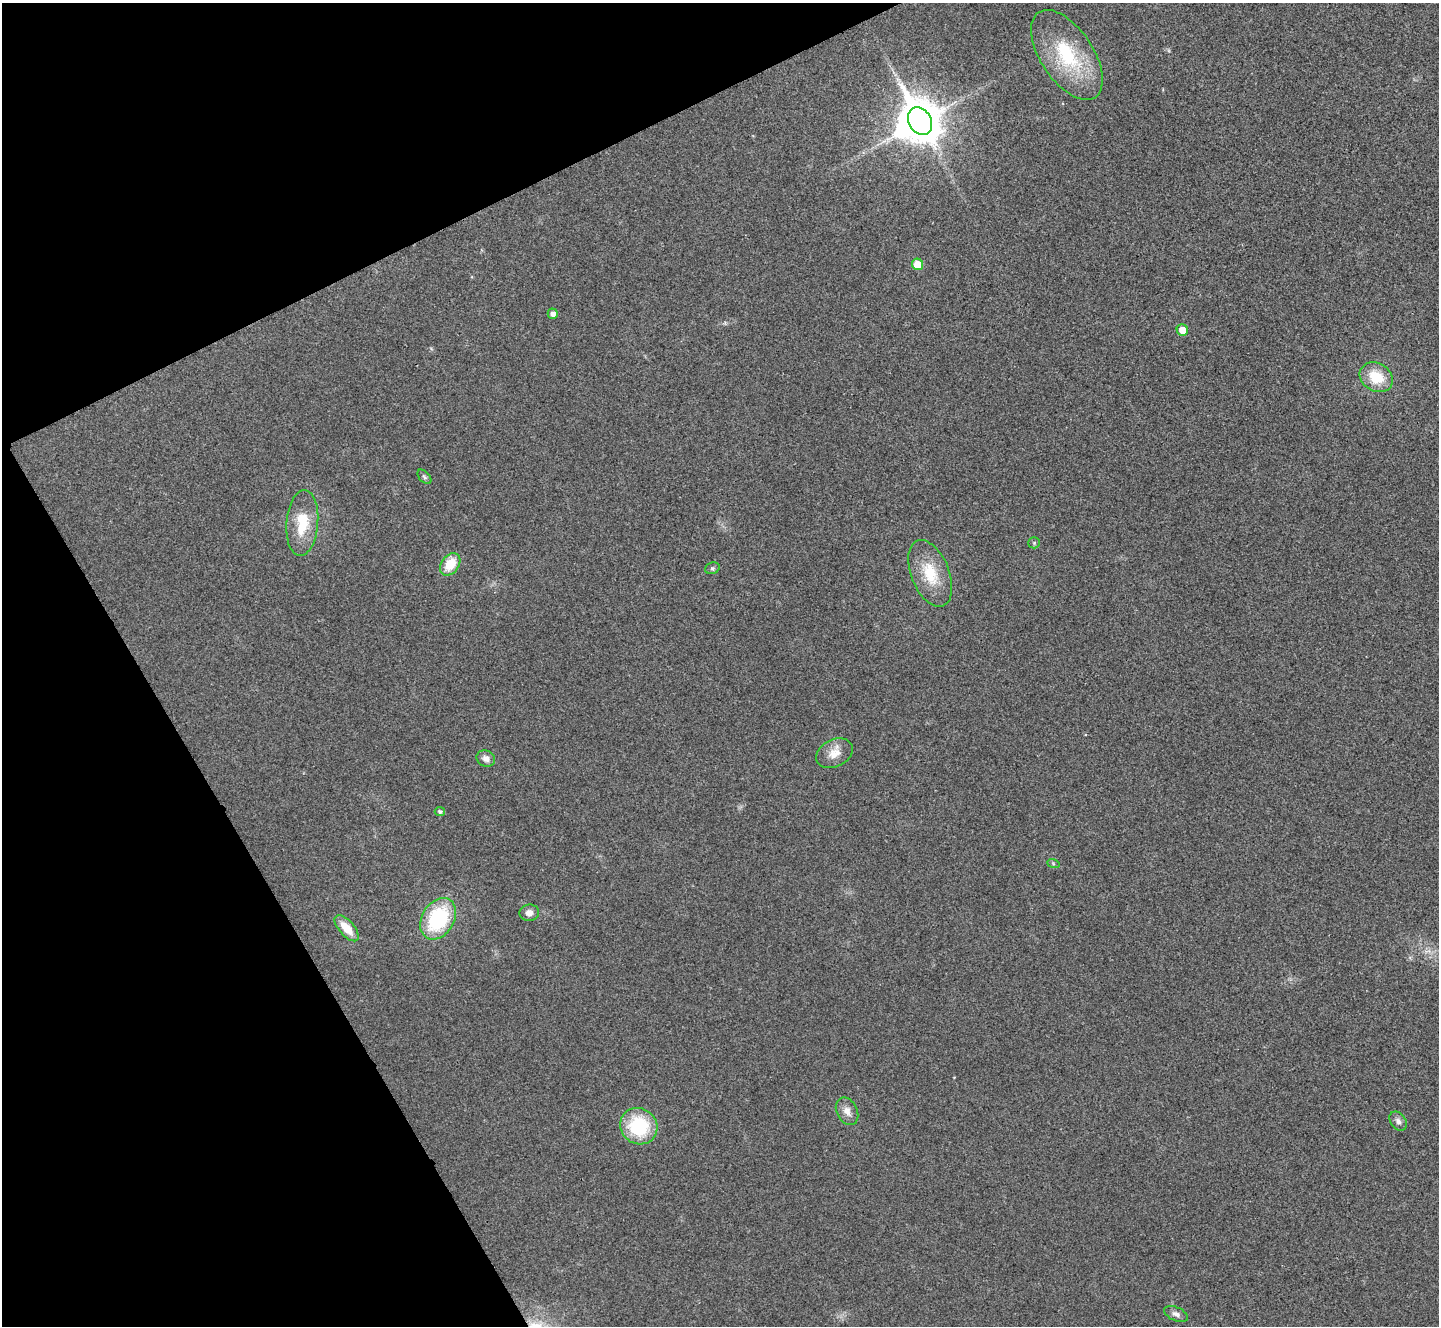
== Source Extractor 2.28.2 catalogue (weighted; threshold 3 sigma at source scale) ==
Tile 5 of 4 x 4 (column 1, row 2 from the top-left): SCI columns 7-1443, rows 2809-4132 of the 5762 x 5752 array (HDU 1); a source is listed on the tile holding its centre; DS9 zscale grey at full resolution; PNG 1441 x 1328 px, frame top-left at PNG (2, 3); each listed source drawn as its Kron ellipse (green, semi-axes under 4 px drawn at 4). Shown black and unused: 23% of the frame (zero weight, under 3 of 4 exposures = <1% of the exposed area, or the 3 px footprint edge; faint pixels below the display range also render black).
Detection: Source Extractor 2.28.2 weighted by HDU 2 'WHT'; one run over the whole footprint, this tile lists its part. Background 0.034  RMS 0.0062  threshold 0.0278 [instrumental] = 3 sigma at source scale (4.5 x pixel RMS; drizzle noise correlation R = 1.50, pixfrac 1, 0.05/0.05 arcsec/px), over >= 5 px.
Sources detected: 24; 1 inside a brighter object's white glare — neither listed nor drawn; the other 23 listed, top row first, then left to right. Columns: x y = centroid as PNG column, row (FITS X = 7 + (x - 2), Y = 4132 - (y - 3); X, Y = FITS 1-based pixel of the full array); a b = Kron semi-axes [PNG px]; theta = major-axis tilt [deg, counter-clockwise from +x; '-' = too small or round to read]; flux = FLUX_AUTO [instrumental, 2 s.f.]
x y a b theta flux
1067 55 51 26 -56 49
920 121 15 11 -61 2100
918 264 6 5 - 11
553 314 5 5 - 2.9
1182 330 6 5 - 6.9
1376 377 17 14 -31 18
424 477 8 5 -46 1.2
302 523 33 16 85 21
1034 543 6 5 - 0.96
450 564 12 8 52 15
712 568 7 5 20 1.2
930 573 35 19 -68 23
834 753 19 13 27 8.2
486 759 9 7 -27 3.8
440 812 5 4 - 1.4
1053 863 6 4 -20 0.89
529 913 10 8 9 3.7
438 919 22 16 59 52
347 928 16 7 -49 11
847 1111 15 10 -63 5
1398 1121 10 7 -53 2.5
639 1126 19 17 -37 41
1176 1314 13 7 -25 2.7